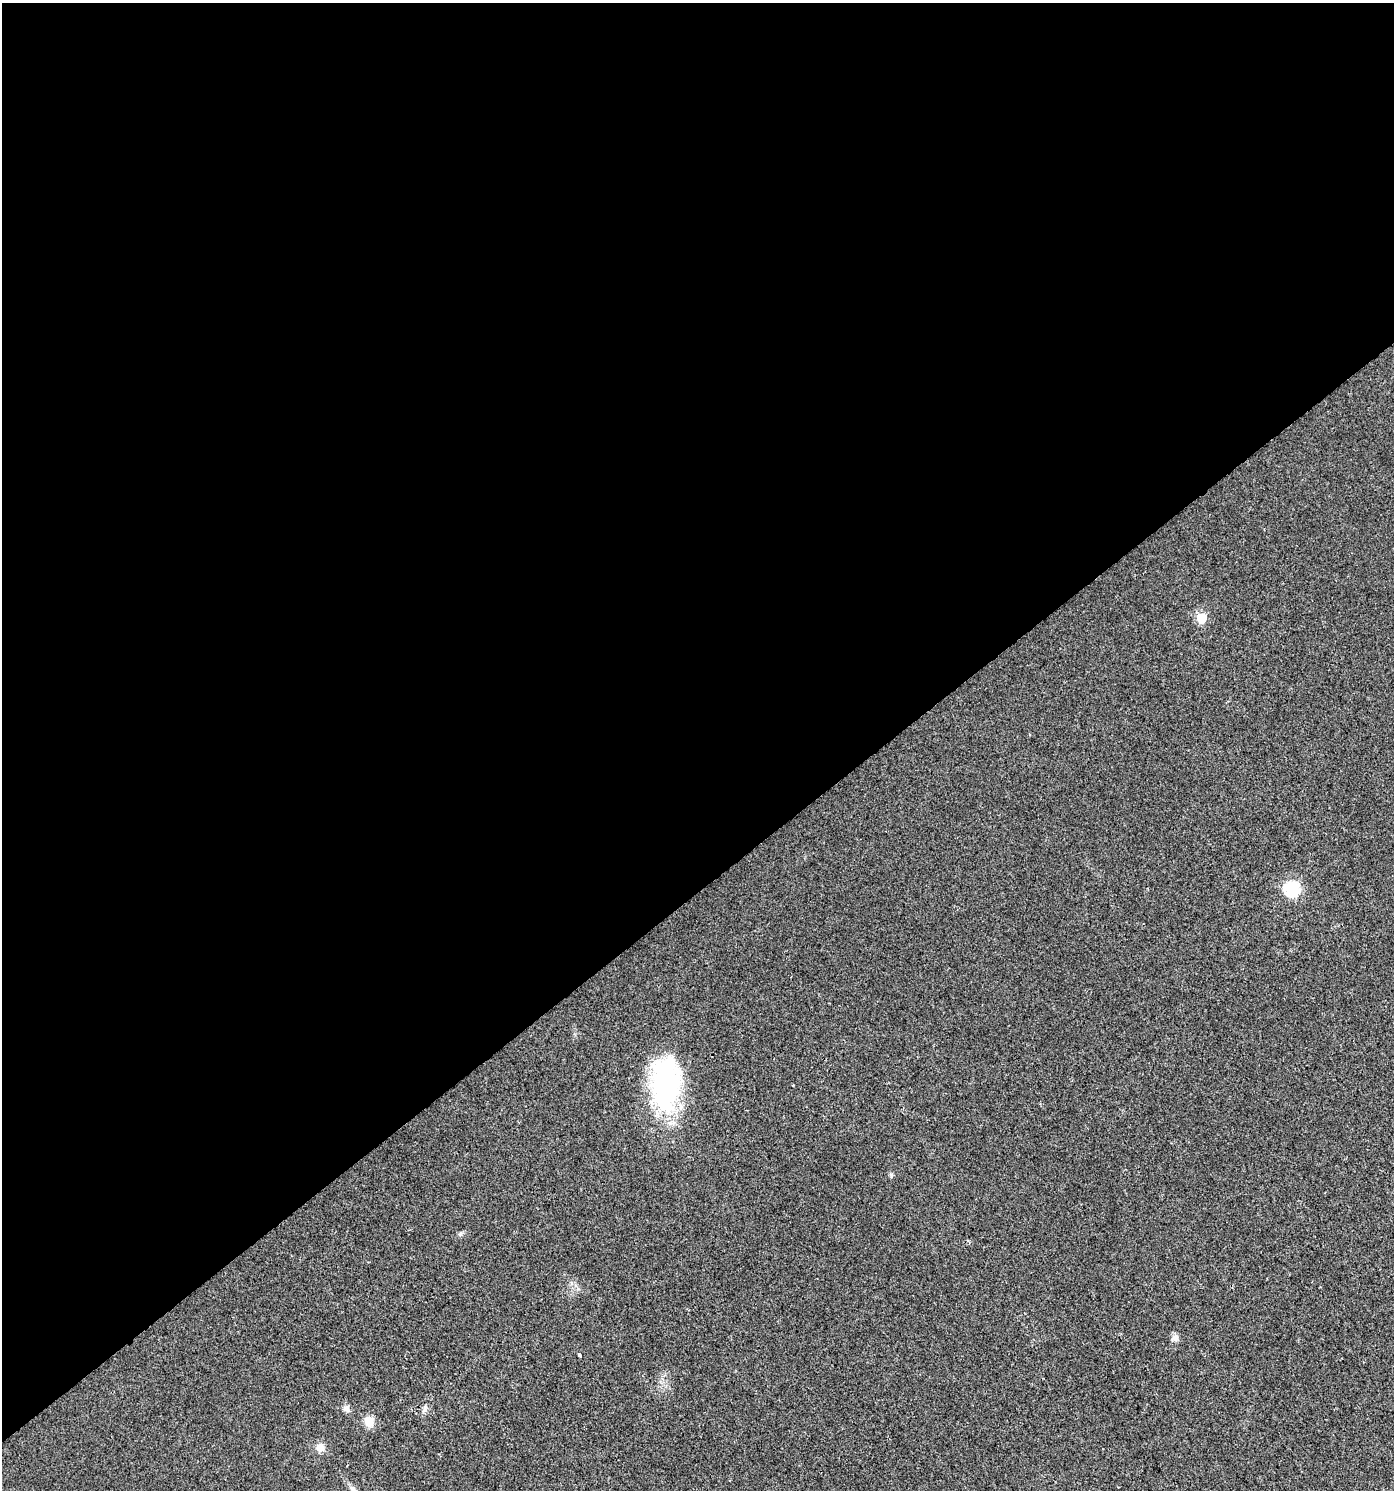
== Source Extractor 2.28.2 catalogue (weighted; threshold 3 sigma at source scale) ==
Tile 2 of 4 x 4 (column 2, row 1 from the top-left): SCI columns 1585-2976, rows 4465-5952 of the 5888 x 5956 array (HDU 1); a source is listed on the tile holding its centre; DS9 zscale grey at full resolution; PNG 1396 x 1492 px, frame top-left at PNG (2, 3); no overlay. Shown black and unused: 60% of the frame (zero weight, under 2 of 3 exposures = <1% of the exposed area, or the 3 px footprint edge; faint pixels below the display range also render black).
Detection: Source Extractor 2.28.2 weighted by HDU 2 'WHT'; one run over the whole footprint, this tile lists its part. Background 0.0154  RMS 0.0057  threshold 0.0256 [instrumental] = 3 sigma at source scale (4.5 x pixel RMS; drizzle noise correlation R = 1.50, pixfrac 1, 0.0396/0.0396 arcsec/px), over >= 5 px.
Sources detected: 11; all 11 listed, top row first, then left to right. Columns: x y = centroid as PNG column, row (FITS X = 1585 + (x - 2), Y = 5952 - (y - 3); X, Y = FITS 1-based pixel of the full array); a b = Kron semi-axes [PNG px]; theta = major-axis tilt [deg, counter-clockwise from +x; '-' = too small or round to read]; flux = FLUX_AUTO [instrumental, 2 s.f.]
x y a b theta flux
1201 618 6 6 - 28
1292 889 7 7 - 91
665 1084 61 33 89 88
460 1234 6 5 - 1.1
1175 1338 10 7 -66 2.2
580 1355 4 3 - 9.4
425 1408 11 4 75 1.5
346 1409 10 8 -28 2.2
369 1421 12 11 - 6
320 1447 10 9 - 4
353 1490 17 5 -45 2.9
Isophote crosses this tile's border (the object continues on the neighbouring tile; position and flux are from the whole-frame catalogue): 1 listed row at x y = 353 1490
Unlisted compact peaks at least as high as the median listed source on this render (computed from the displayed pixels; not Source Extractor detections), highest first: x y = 891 1175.